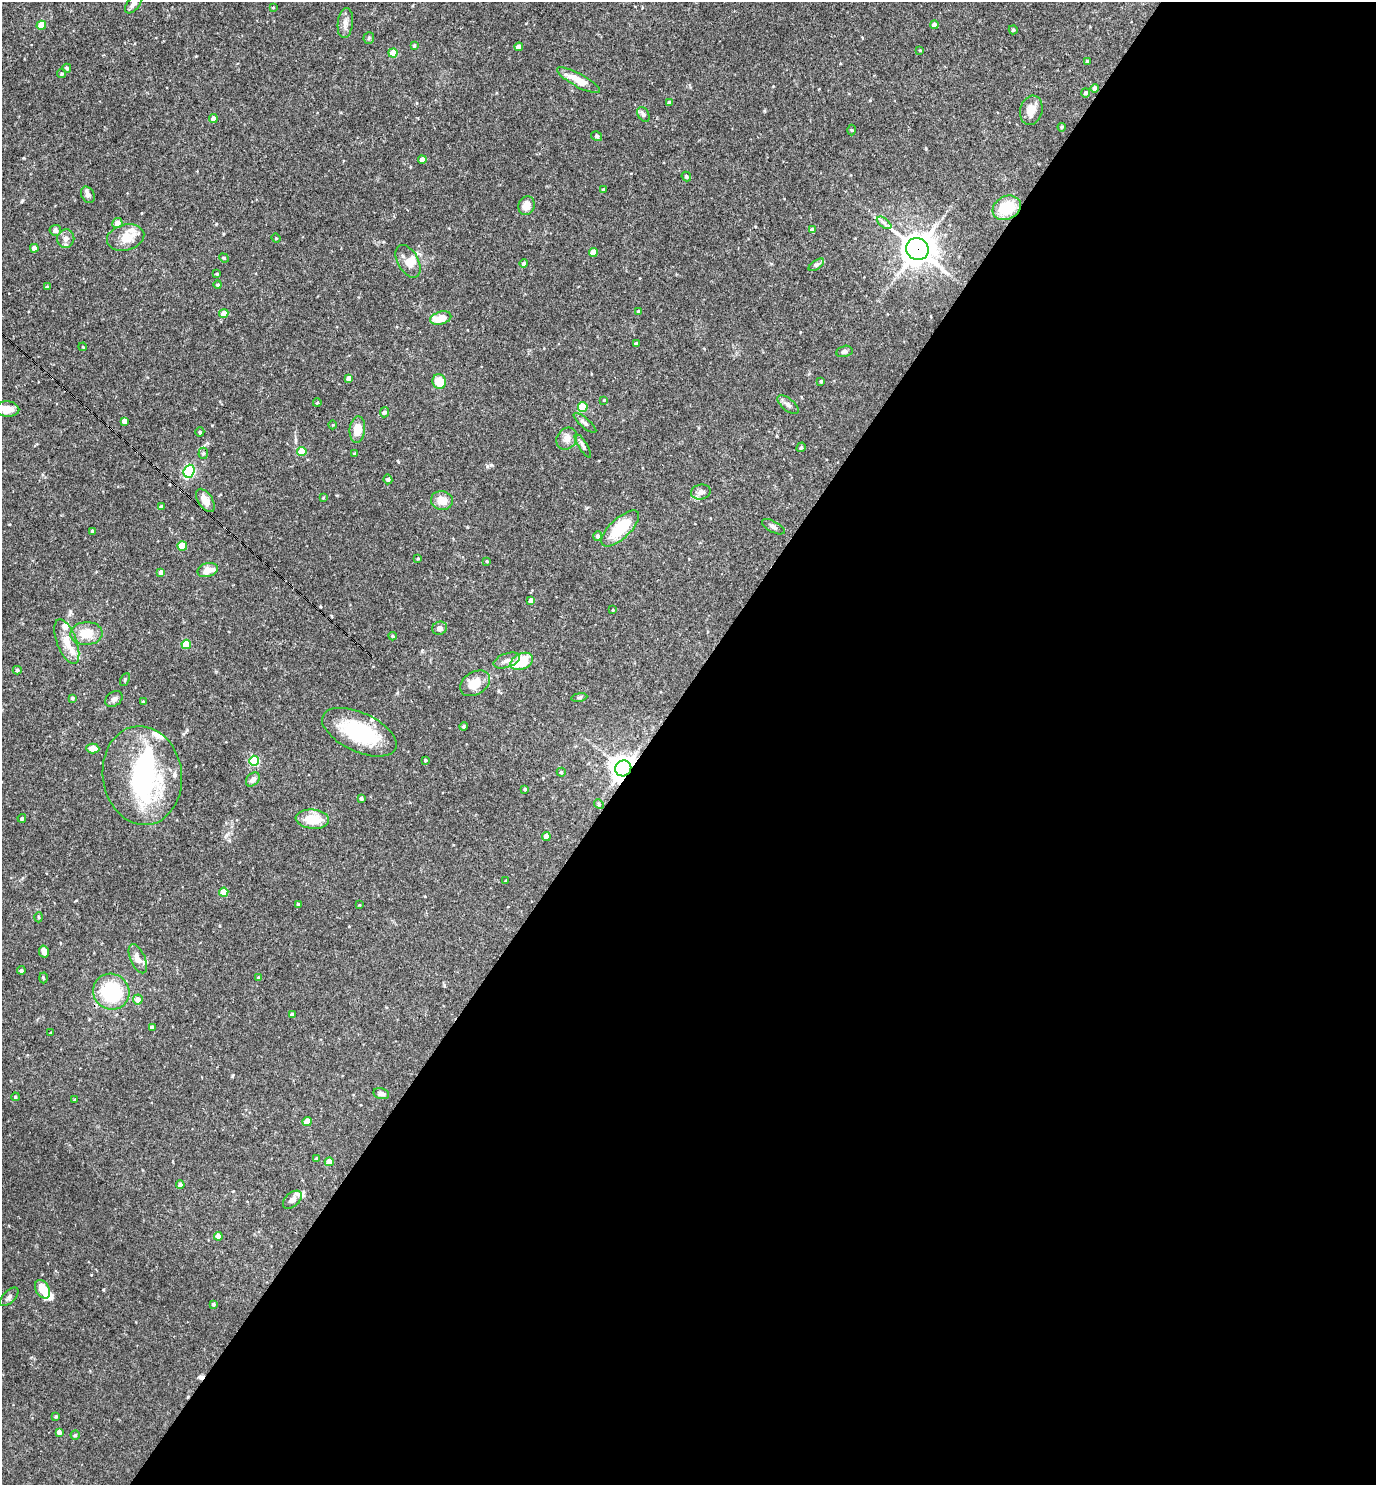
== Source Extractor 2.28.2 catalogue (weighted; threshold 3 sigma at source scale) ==
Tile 12 of 4 x 4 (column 4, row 3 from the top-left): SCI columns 4271-5644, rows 1484-2966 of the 5935 x 5931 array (HDU 1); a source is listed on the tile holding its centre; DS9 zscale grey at full resolution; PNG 1378 x 1487 px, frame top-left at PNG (2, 2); each listed source drawn as its Kron ellipse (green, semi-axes under 4 px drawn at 4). Shown black and unused: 53% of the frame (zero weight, under 3 of 4 exposures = <1% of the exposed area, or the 3 px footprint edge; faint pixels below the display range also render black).
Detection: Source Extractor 2.28.2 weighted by HDU 2 'WHT'; one run over the whole footprint, this tile lists its part. Background 0.0714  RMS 0.0036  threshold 0.0162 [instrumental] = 3 sigma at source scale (4.5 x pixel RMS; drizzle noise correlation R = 1.50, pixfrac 1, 0.05/0.05 arcsec/px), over >= 5 px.
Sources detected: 166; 3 inside a brighter object's white glare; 1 cosmic-ray / hot-pixel residue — neither listed nor drawn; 12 inside a brighter listed object's ellipse — not listed separately; the other 150 listed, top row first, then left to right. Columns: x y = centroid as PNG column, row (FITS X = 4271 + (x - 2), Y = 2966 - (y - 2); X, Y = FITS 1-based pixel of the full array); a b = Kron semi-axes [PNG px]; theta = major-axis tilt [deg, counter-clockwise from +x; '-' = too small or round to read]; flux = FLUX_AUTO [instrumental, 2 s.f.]
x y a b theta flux
134 3 12 6 52 1.8
273 7 4 3 - 0.31
345 23 15 7 84 2.2
41 25 5 4 - 6.8
934 25 4 4 - 1.8
1013 30 4 4 - 0.49
369 38 6 5 - 0.51
414 46 3 3 - 0.56
519 47 4 4 - 2.6
920 50 3 3 - 0.24
393 53 4 4 - 7.7
1087 61 4 3 - 0.57
67 68 4 4 - 0.59
62 74 4 4 - 0.53
578 80 24 6 -28 6.9
1095 88 4 4 - 1.4
1085 93 4 4 - 0.75
669 103 4 3 - 0.82
1031 110 15 11 74 4.1
643 114 8 5 -59 0.83
213 119 4 4 - 2.3
1062 127 4 4 - 0.33
852 130 5 3 - 0.3
596 136 6 4 -33 0.54
422 160 4 4 - 2.6
686 176 5 4 - 0.53
603 189 4 3 - 0.37
88 195 9 6 -62 1.2
526 206 9 8 - 3.7
1007 208 15 11 28 12
117 223 5 5 - 2.2
884 223 8 4 -37 1
55 230 5 5 - 1.6
812 230 4 4 - 2.1
126 237 19 13 15 6
276 238 4 4 - 0.38
66 239 9 8 - 2
34 248 4 4 - 2.3
917 249 11 10 - 500
593 253 4 4 - 5.2
224 258 5 4 - 0.32
408 261 18 10 -61 3.5
524 263 4 4 - 0.83
816 265 9 4 35 0.72
217 274 3 3 - 0.33
218 285 4 4 - 0.46
47 287 4 3 - 0.38
639 312 4 3 - 0.87
224 313 4 4 - 3.4
441 318 11 6 15 6.5
636 343 4 3 - 0.49
83 347 4 3 - 0.28
844 351 8 5 13 1
349 378 4 4 - 2.2
821 381 3 3 - 0.55
439 382 7 6 - 6.9
604 400 3 3 - 0.26
317 403 4 3 - 0.29
788 405 13 6 -39 1.4
583 407 5 4 - 14
7 409 12 7 -3 3.7
384 412 5 4 - 1
124 421 4 4 - 1.9
585 423 14 5 -41 1
333 425 4 3 - 0.27
357 429 13 7 84 5.5
200 432 5 4 - 0.44
567 439 11 9 54 2.4
583 446 14 4 -57 1.1
801 447 5 4 - 0.55
302 451 5 4 - 7.5
203 453 6 4 85 0.63
354 454 4 3 - 0.57
189 471 6 5 - 43
388 479 5 4 - 0.56
701 492 10 7 14 1.8
323 498 4 4 - 0.32
205 500 13 7 -57 3.4
442 500 11 9 -8 4.2
162 507 4 4 - 1.2
773 527 12 5 -28 1.2
620 528 24 10 43 14
92 531 3 3 - 0.49
598 536 5 4 - 0.83
182 546 4 4 - 9.5
418 559 3 3 - 0.4
487 561 4 3 - 0.36
208 570 10 7 15 3.9
161 572 4 4 - 2.1
531 601 4 4 - 2
613 610 4 3 - 0.35
440 628 7 6 - 1.3
86 633 16 11 3 6.2
393 636 4 4 - 0.51
67 642 23 10 -70 5.3
186 644 5 5 - 10
507 660 14 7 19 2
522 661 12 8 25 12
17 670 4 4 - 0.54
125 679 7 3 64 0.44
475 683 16 11 31 6.6
579 697 8 4 8 0.59
72 698 4 3 - 0.49
114 699 9 7 38 1.3
143 701 3 3 - 0.33
464 726 4 4 - 0.46
359 732 40 19 -25 25
93 748 6 5 - 3.5
425 760 4 3 - 0.46
254 761 5 5 - 21
623 768 8 7 - 300
561 772 4 4 - 0.48
142 775 49 39 -82 50
253 780 8 6 46 1.8
525 789 3 3 - 0.48
361 798 4 3 - 0.69
599 804 5 4 - 0.51
22 818 4 3 - 0.48
312 819 16 9 -6 8.2
546 837 4 4 - 4
506 881 4 3 - 0.4
224 892 4 4 - 8.1
299 904 4 3 - 0.54
359 905 4 3 - 0.28
39 917 5 3 - 0.36
44 951 6 5 - 1.8
138 959 15 7 -66 2.8
21 970 4 4 - 0.79
43 978 5 3 - 0.37
258 978 3 3 - 0.43
111 992 18 17 - 22
138 999 5 5 - 2.6
292 1015 4 3 - 1.1
152 1028 4 4 - 2
51 1033 3 2 - 0.35
381 1094 8 5 -13 1.5
15 1097 4 3 - 0.45
75 1099 4 3 - 0.36
307 1122 4 4 - 5.3
316 1159 4 3 - 0.6
329 1162 4 4 - 4.2
180 1185 4 4 - 1.8
292 1200 11 7 42 2
218 1236 4 4 - 2.5
42 1289 10 6 -60 6.7
9 1297 11 6 45 1.1
213 1304 4 4 - 0.59
56 1416 3 3 - 0.39
59 1432 4 4 - 1.4
75 1435 4 4 - 0.5
Overlapping masked pixels (flux is a lower limit): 2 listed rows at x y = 917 249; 623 768
Isophote crosses this tile's border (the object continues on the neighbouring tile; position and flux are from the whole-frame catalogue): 1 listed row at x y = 134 3
Unlisted compact peaks at least as high as the median listed source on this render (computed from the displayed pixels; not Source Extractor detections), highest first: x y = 491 465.